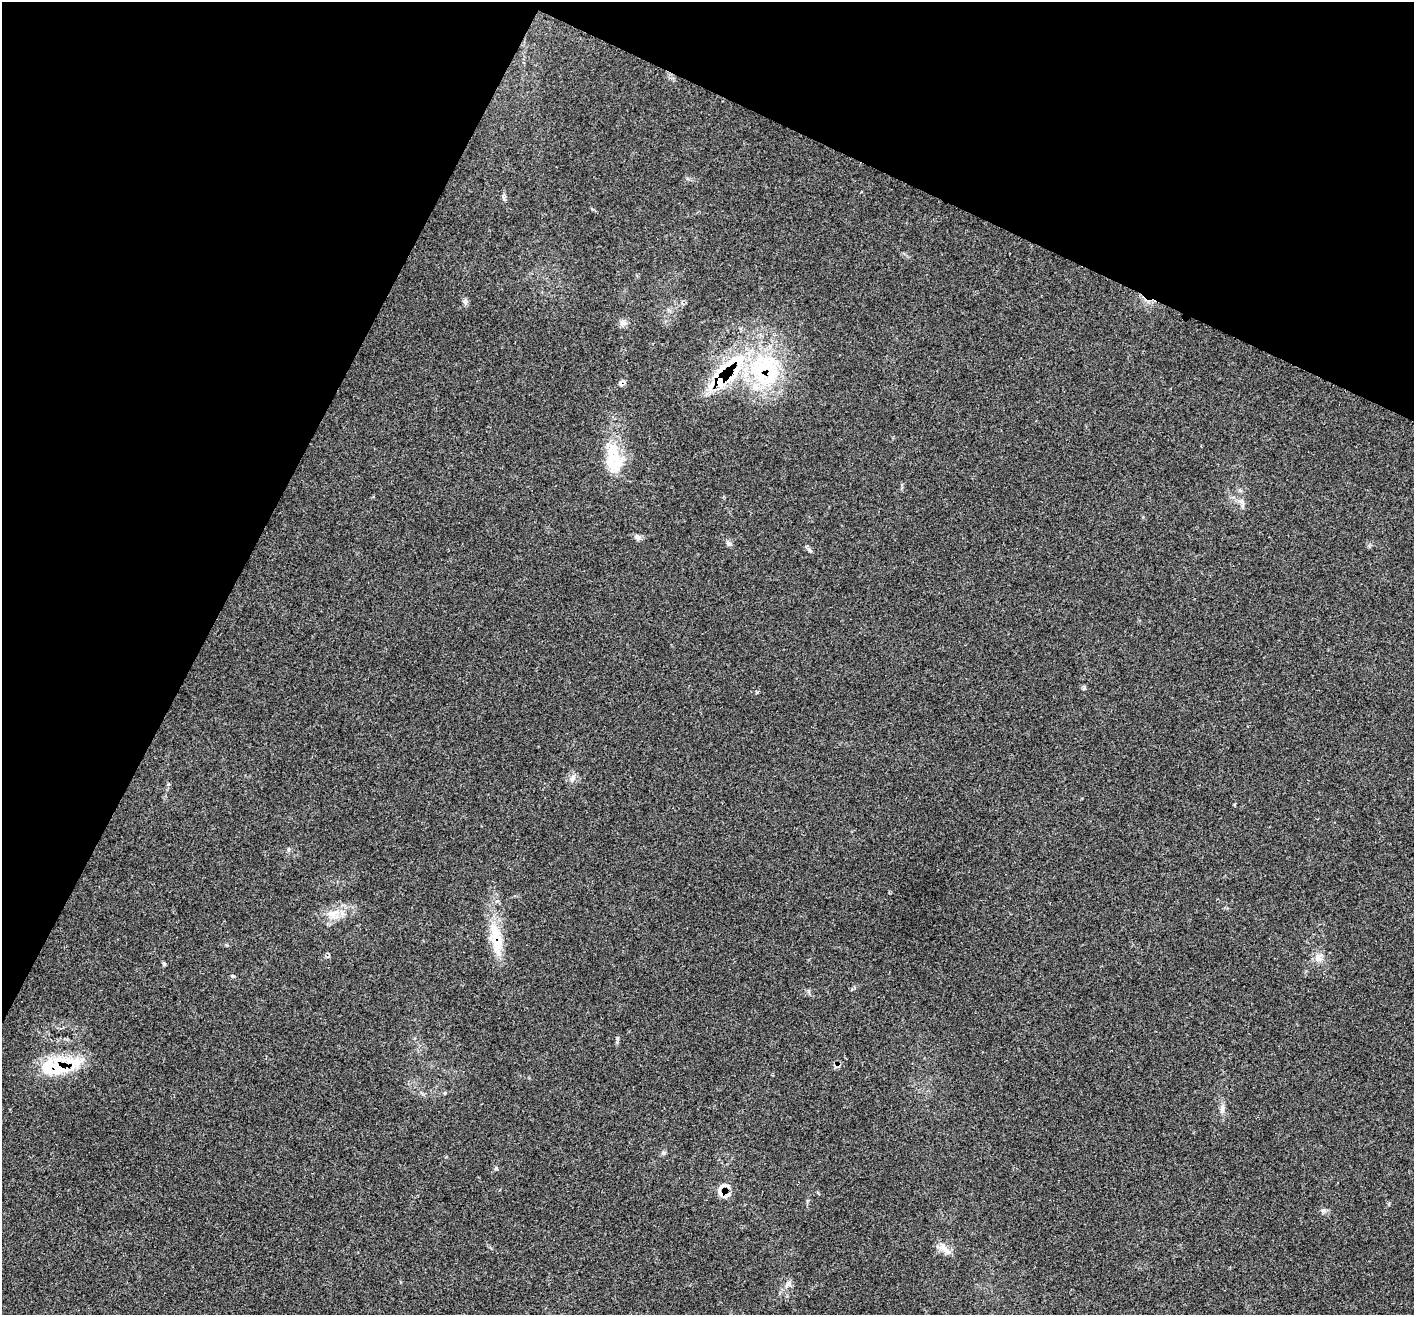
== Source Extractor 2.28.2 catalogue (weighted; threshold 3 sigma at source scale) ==
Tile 2 of 4 x 4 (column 2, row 1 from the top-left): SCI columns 1426-2837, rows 4222-5534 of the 5682 x 5704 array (HDU 1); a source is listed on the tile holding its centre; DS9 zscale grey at full resolution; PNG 1416 x 1317 px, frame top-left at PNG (2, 2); no overlay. Shown black and unused: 25% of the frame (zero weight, under 3 of 4 exposures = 2% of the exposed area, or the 3 px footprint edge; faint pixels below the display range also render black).
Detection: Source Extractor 2.28.2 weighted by HDU 2 'WHT'; one run over the whole footprint, this tile lists its part. Background 0.0704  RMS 0.0054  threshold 0.0245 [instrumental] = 3 sigma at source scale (4.5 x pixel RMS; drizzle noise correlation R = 1.50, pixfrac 1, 0.05/0.05 arcsec/px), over >= 5 px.
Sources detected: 26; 6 inside a brighter listed object's ellipse — not listed separately; the other 20 listed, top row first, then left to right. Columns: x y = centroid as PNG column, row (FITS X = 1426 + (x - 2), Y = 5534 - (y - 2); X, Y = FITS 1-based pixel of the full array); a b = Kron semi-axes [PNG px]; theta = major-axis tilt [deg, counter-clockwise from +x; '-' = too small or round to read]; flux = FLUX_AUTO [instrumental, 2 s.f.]
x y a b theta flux
503 197 11 4 -83 1.3
765 370 50 43 -65 66
720 380 20 17 -40 18
613 461 40 23 -85 22
1242 502 7 5 -47 1.4
637 537 9 6 -62 1.7
729 543 7 5 -20 1.3
810 550 9 5 -45 1.2
572 778 10 5 72 1.7
330 913 10 6 19 2.6
495 934 39 15 -80 19
1318 957 12 10 59 3.7
164 963 6 4 -2 0.66
233 976 5 5 - 0.68
57 1067 32 19 -42 23
663 1153 7 4 -89 0.89
721 1193 14 10 -33 4.5
1323 1210 7 4 -17 1.1
943 1247 13 9 -60 4.3
789 1284 8 6 75 1.8
Overlapping masked pixels (flux is a lower limit): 5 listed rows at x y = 765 370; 720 380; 495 934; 57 1067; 721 1193
Unlisted compact peaks at least as high as the median listed source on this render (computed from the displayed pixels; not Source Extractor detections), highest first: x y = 496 1168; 617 1038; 1084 687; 466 301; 622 323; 288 849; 1222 1109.